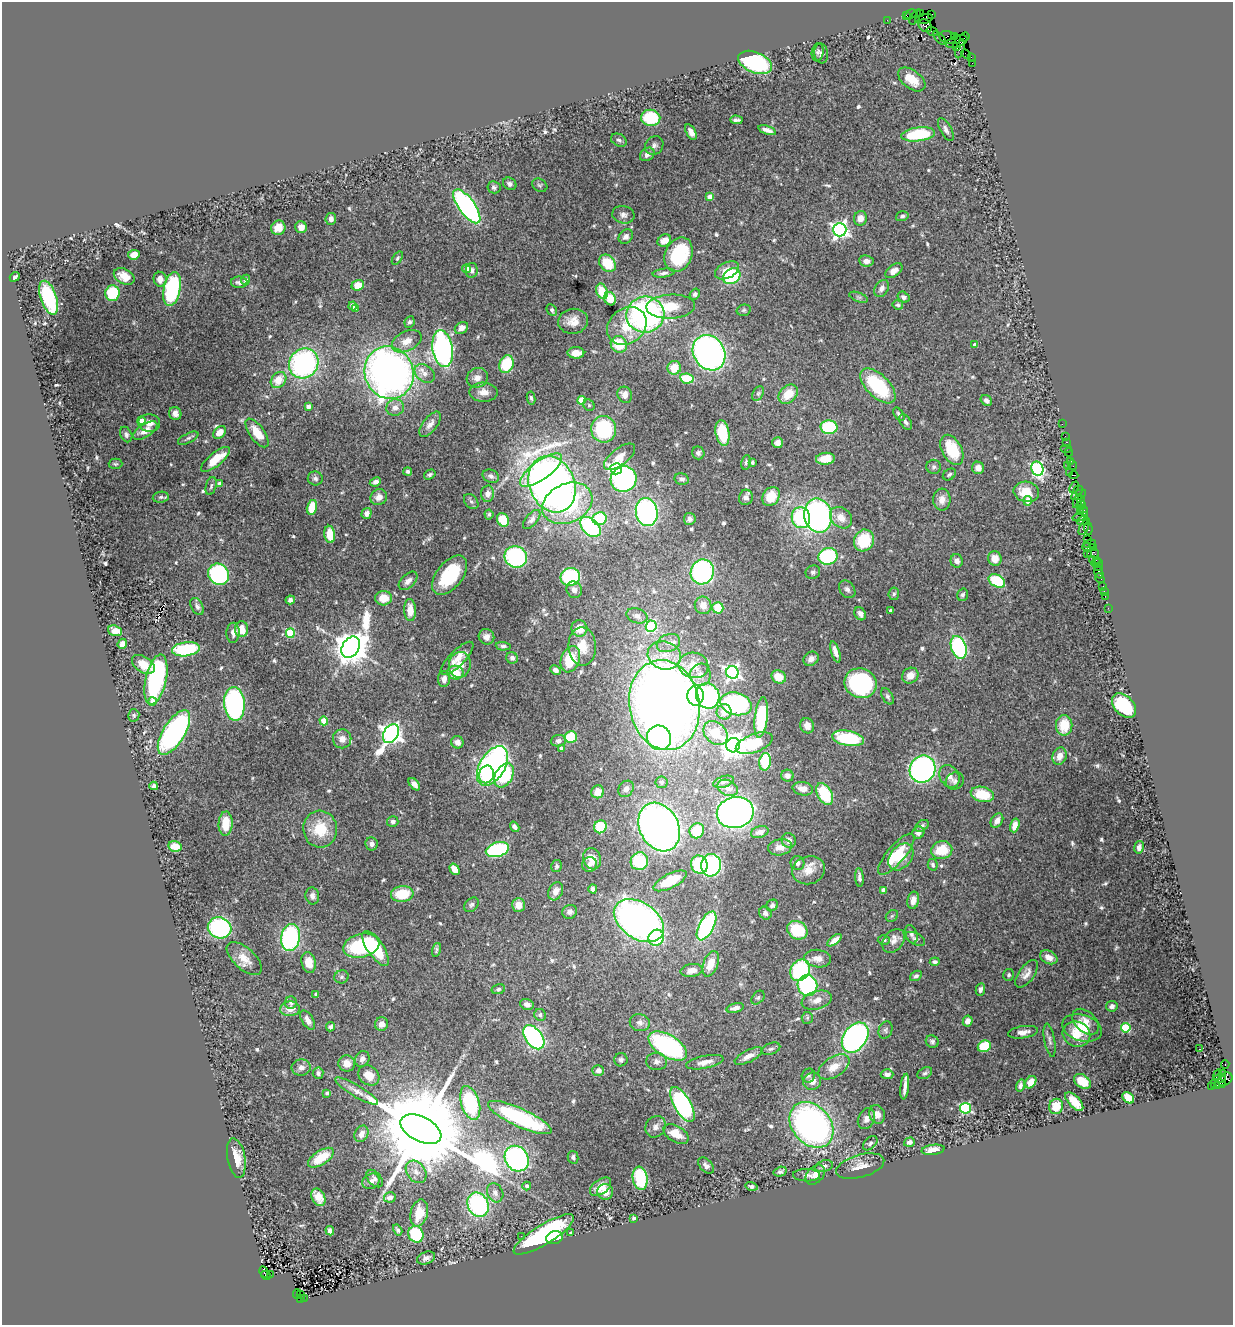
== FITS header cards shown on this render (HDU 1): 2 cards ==
NAXIS1  =                 1231
NAXIS2  =                 1323

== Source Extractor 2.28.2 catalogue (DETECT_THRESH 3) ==
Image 1231 x 1323 px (HDU 1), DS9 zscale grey, 1 PNG px = 1 image px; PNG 1235 x 1327 px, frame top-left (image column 1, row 1323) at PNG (2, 2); each listed source drawn as its Kron ellipse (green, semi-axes under 4 px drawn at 4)
Background 1.44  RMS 0.04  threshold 0.119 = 3 sigma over >= 5 px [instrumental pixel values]
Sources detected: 612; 1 with non-positive FLUX_AUTO (blend fragments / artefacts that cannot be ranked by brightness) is neither listed nor drawn; of the other 611, the 500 brightest by FLUX_AUTO listed and drawn (111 fainter detections omitted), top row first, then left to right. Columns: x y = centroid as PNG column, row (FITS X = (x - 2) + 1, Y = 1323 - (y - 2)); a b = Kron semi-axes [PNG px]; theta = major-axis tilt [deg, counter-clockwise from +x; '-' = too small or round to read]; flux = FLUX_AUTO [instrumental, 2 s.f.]
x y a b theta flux
921 13 2 2 - 13
911 14 6 3 31 69
931 14 3 2 - 28
906 15 3 3 - 60
915 17 8 4 60 120
924 19 9 5 11 430
887 20 2 2 - 27
925 26 7 5 -39 570
932 32 6 2 -17 71
948 37 8 6 -16 560
954 37 3 2 - 74
965 37 5 2 - 110
940 38 8 3 -49 240
957 42 11 5 17 830
956 47 4 3 - 210
960 49 10 4 74 280
818 52 9 6 80 7.6
821 53 10 7 -82 8.9
966 54 5 2 - 86
971 57 4 2 - 110
755 62 17 10 -23 280
972 63 2 2 - 22
912 79 16 9 -37 38
651 118 9 8 - 130
736 120 6 3 -2 7.3
946 129 13 5 -62 10
767 130 9 4 -19 16
691 132 8 4 -62 14
918 134 17 7 8 160
619 140 8 6 -27 7.5
654 145 10 8 47 12
647 154 8 6 37 13
510 184 7 6 - 8
540 185 8 6 -30 5
494 187 6 6 - 5.9
710 197 4 4 - 30
467 206 20 8 -54 660
623 215 11 8 -13 13
902 216 6 5 - 5.8
860 218 7 6 - 21
331 219 6 5 - 13
301 227 6 5 - 16
278 228 7 7 - 27
840 230 7 6 - 1000
626 236 8 6 45 11
664 240 7 5 32 24
134 255 6 4 7 29
679 255 18 13 66 170
397 258 7 4 55 4.9
866 261 7 5 -6 15
607 263 9 7 -47 86
467 269 4 4 - 33
472 270 7 6 - 11
727 270 13 8 27 33
894 271 10 5 38 24
664 273 11 4 7 9.3
124 276 11 7 -29 26
732 276 9 7 34 170
15 277 5 3 - 5.8
160 279 7 6 - 28
246 280 5 4 - 8.1
239 282 8 5 0 10
358 285 6 5 - 42
882 288 9 6 57 14
172 289 17 8 78 350
602 291 8 5 -67 69
112 293 8 7 - 130
695 294 6 5 - 5.9
859 297 10 4 -21 6.2
903 297 6 5 - 8.1
49 298 17 8 -71 190
610 299 7 6 - 38
898 305 5 4 - 5.6
353 306 4 4 - 33
671 307 24 12 3 71
355 308 4 3 - 26
552 310 6 4 -63 5.7
744 310 7 5 15 5
645 315 19 18 - 700
573 321 15 12 7 31
409 322 6 5 - 7
627 326 21 17 39 82
461 328 7 5 36 16
407 341 16 9 26 29
619 344 8 8 - 77
975 345 4 4 - 16
443 349 18 10 -81 620
576 353 8 6 -1 24
709 353 18 15 -58 940
304 363 16 14 52 500
506 364 9 7 71 120
674 368 7 6 - 48
389 373 27 24 -67 1500
425 373 11 8 -36 20
477 378 11 9 27 19
687 378 7 5 -10 90
278 380 9 7 48 48
878 386 22 11 -45 180
484 392 14 9 -2 24
758 394 8 5 63 6
788 394 11 8 45 50
625 395 8 7 - 18
531 398 6 4 -81 4.9
581 400 4 4 - 62
986 400 6 5 - 10
589 405 6 5 - 4.9
308 406 4 4 - 16
395 408 9 8 - 16
175 413 7 6 - 14
899 414 7 4 -55 7
141 421 4 4 - 22
906 422 8 5 -57 9.1
149 423 11 8 -4 21
430 424 15 7 52 17
1062 424 2 2 - 24
829 427 8 7 - 160
604 429 13 12 - 180
145 431 14 6 32 28
220 432 7 5 42 31
257 433 17 7 -54 57
722 433 13 7 -80 120
126 434 8 5 -64 7.9
1065 436 2 2 - 62
188 438 11 4 27 7
1066 442 3 2 - 85
777 443 5 5 - 14
1066 448 6 2 0 270
952 450 16 9 -62 95
1069 452 4 3 - 120
698 453 6 6 - 8.4
620 457 18 8 37 28
215 459 18 6 39 65
825 459 9 6 6 40
1070 461 3 3 - 110
746 462 7 4 79 5.5
752 462 4 3 - 4.9
115 464 7 5 -1 5
1067 465 3 2 - 85
1072 465 5 3 - 140
934 467 7 7 - 6.7
978 468 6 6 - 17
616 469 6 5 - 470
1037 469 7 6 - 380
541 470 25 9 36 260
408 472 4 4 - 6.2
1069 472 3 2 - 220
949 474 7 5 34 5.2
430 475 6 4 33 5.8
1073 475 5 3 - 230
491 476 8 6 -25 8.9
315 478 7 7 - 8.2
624 479 13 12 - 370
682 479 7 5 -13 9.1
375 482 6 4 26 10
219 484 4 3 - 8.8
552 484 29 22 -67 1700
211 486 9 5 75 5.7
1074 487 6 3 67 61
1078 490 5 3 - 110
1026 492 13 10 -12 52
488 494 8 6 86 21
1079 495 8 4 25 420
161 497 8 5 9 6.7
379 497 8 7 - 20
746 497 8 7 - 12
771 497 10 8 56 54
942 500 11 8 -89 21
1028 501 5 4 - 30
1077 501 7 3 71 250
1081 501 5 3 - 280
471 502 8 6 -48 6.8
567 503 26 19 25 230
1081 505 5 3 - 310
312 507 7 5 76 65
1080 511 3 2 - 100
1084 511 5 3 - 340
647 512 14 11 -78 510
367 513 5 5 - 17
489 514 5 4 - 4.8
818 515 17 13 -78 770
1080 517 8 3 17 700
801 518 10 9 - 210
841 518 12 9 -40 32
600 519 7 6 - 140
690 519 6 5 - 9.3
503 520 7 5 -62 73
532 520 11 5 50 9.5
1083 520 6 3 20 260
1086 522 3 3 - 130
590 527 12 8 -44 240
1084 527 8 3 63 270
1088 528 6 3 -83 280
330 534 9 5 -85 54
1088 539 2 2 - 94
864 540 11 9 63 110
1090 544 6 3 6 160
1086 547 4 2 - 170
1093 547 3 2 - 140
1087 553 3 2 - 250
1093 553 6 4 23 340
828 556 10 8 19 200
516 557 11 10 - 330
995 558 7 7 - 30
1093 559 3 2 - 120
1096 560 2 2 - 140
957 561 6 6 - 13
1097 563 6 3 14 88
1098 567 3 2 - 97
702 572 12 11 - 420
813 572 7 6 - 7.9
1099 572 7 3 -71 280
219 574 11 10 - 340
449 575 23 13 51 150
570 577 10 9 - 200
1100 578 5 3 - 66
408 581 11 6 44 15
997 581 9 6 -27 120
1103 587 3 3 - 130
847 589 10 7 -53 9.4
574 590 8 7 - 13
1104 591 2 2 - 25
894 594 6 5 - 5.3
963 595 6 5 - 6.7
1105 596 2 2 - 50
384 598 8 7 - 44
290 600 5 4 - 8.1
703 605 9 8 - 20
197 606 9 5 -61 9.2
718 608 6 5 - 57
1108 608 2 2 - 16
410 610 11 6 -88 38
890 611 3 3 - 8
860 614 7 5 -60 13
637 616 11 7 -19 13
651 626 6 5 - 250
579 628 8 8 - 38
241 629 8 6 -90 39
115 631 7 5 -19 23
233 633 10 6 88 15
290 633 5 4 - 140
486 637 8 7 - 16
668 643 12 8 21 20
122 644 5 4 - 17
503 646 7 4 -4 6.3
582 646 19 14 -89 54
351 647 11 8 57 6200
959 647 12 7 -71 340
186 649 14 7 8 190
835 652 11 4 -72 18
664 655 17 14 -16 53
457 658 22 7 45 32
512 658 6 5 - 9.2
570 659 13 9 69 79
811 659 8 6 36 16
143 664 13 7 -33 39
460 665 13 11 78 33
693 665 15 13 -12 49
555 670 5 4 - 10
732 672 6 6 - 750
455 673 8 7 - 53
700 675 11 10 - 22
910 676 9 7 38 25
779 677 7 6 - 38
156 679 25 10 77 400
444 679 8 6 84 18
860 683 16 14 -18 270
696 696 10 8 86 220
708 696 13 11 -67 360
887 696 9 5 -59 5.8
152 701 4 4 - 18
234 704 17 10 -85 690
736 704 16 11 -15 310
664 705 45 35 -80 3100
1124 706 14 9 -47 200
724 712 7 7 - 21
134 715 6 5 - 5
761 717 20 6 84 160
324 721 4 4 - 66
1064 725 10 8 90 63
807 726 8 6 -73 24
174 732 25 11 58 570
716 733 13 10 -44 59
391 734 10 7 58 1800
571 737 6 5 - 84
659 738 12 12 - 310
848 738 16 7 -11 190
342 739 9 9 - 23
558 741 7 6 - 11
457 742 6 6 - 17
754 743 19 9 21 91
733 745 7 7 - 2700
561 748 4 3 - 13
1059 756 9 7 71 22
765 762 9 6 80 110
492 766 22 12 59 720
922 769 14 12 61 740
486 774 9 7 71 60
504 775 13 8 60 240
787 776 6 6 - 11
949 776 12 9 -57 20
955 781 9 8 - 8.1
662 782 6 6 - 5.8
724 782 11 5 18 8.8
414 784 7 4 -49 11
154 786 4 4 - 6.2
728 788 11 7 -25 19
626 789 9 7 51 11
803 789 10 6 -10 23
598 792 6 6 - 27
825 794 12 7 -61 130
982 794 12 7 -13 84
735 813 18 15 12 1100
997 820 8 5 55 19
393 822 5 5 - 7.2
226 824 12 7 87 62
1015 825 7 4 73 23
922 826 7 5 37 7.7
515 827 6 4 -56 12
600 827 6 6 - 110
659 827 25 19 -63 1800
320 829 18 17 - 90
697 831 8 7 - 91
760 832 9 6 16 16
918 832 6 6 - 13
789 840 7 7 - 15
372 844 6 6 - 13
175 846 7 5 -13 38
780 847 12 8 10 22
1139 847 6 5 - 11
497 850 12 7 16 280
942 850 10 9 - 72
896 854 26 9 49 85
901 857 15 10 52 36
592 859 11 8 -71 33
639 861 9 8 - 130
797 863 7 6 - 9.4
590 864 7 7 - 10
699 864 9 8 - 180
711 865 11 10 - 380
933 865 6 5 - 8.2
556 866 6 5 - 5.5
455 869 6 4 -56 35
809 870 17 14 17 36
859 878 9 3 -85 9.6
670 881 18 7 27 120
593 889 4 4 - 8.4
883 890 4 3 - 13
556 891 9 7 63 23
402 894 11 8 6 78
312 896 8 7 - 11
913 900 9 5 79 19
471 905 8 6 47 7.2
518 905 7 6 - 27
772 905 6 5 - 6.3
570 912 7 6 - 12
765 913 7 6 - 10
892 916 7 5 44 5.3
639 921 27 18 -34 1300
707 926 16 7 62 350
220 928 12 10 -20 330
797 930 11 9 -32 110
911 934 9 5 -71 8.5
290 938 14 9 78 370
656 938 8 7 - 91
915 939 10 5 -26 7.8
835 940 8 4 37 23
884 940 6 4 3 6.5
893 941 13 9 49 20
361 946 18 11 14 210
376 948 20 8 -56 120
436 950 7 4 75 5.4
1049 957 9 6 -27 20
244 958 22 10 -42 36
818 959 13 8 -8 22
309 962 10 7 -76 35
935 962 5 4 - 7.4
711 964 13 7 69 46
692 970 11 6 9 24
800 970 11 9 56 280
1027 974 16 7 55 18
1009 975 6 5 - 5
916 976 6 4 33 5.8
342 977 7 6 - 6.3
807 985 10 10 - 280
498 989 7 5 13 6.2
980 989 6 4 80 8.3
316 994 4 3 - 4.8
758 998 8 5 48 5.1
817 1000 15 9 15 24
291 1003 6 6 - 6.5
527 1004 7 5 -21 11
1112 1006 6 5 - 10
735 1008 9 4 14 17
290 1009 10 7 3 25
540 1015 6 5 - 8.8
807 1018 6 5 - 5.6
308 1020 11 5 -59 18
968 1021 5 4 - 16
1085 1022 16 10 -42 26
640 1023 10 8 -13 13
381 1024 7 6 - 21
331 1027 5 4 - 6.9
1082 1028 20 13 -16 69
1126 1028 4 4 - 150
886 1030 9 6 72 7.2
1023 1032 15 6 9 18
1076 1034 14 12 -20 44
534 1037 13 8 -53 460
855 1037 16 11 55 700
1050 1040 17 5 -79 9.4
932 1042 6 6 - 6.8
668 1046 21 11 -31 440
984 1046 7 5 27 100
771 1049 9 5 19 7.3
1200 1049 3 2 - 100
749 1056 15 6 27 21
362 1059 8 7 - 11
621 1060 7 6 - 7.9
657 1062 10 8 -6 12
705 1062 19 6 12 24
347 1063 8 8 - 22
1225 1064 4 3 - 490
834 1067 17 10 33 40
301 1068 9 8 - 13
598 1070 6 5 - 14
318 1073 5 5 - 8.6
925 1073 8 5 28 6
887 1074 6 5 - 13
1223 1074 3 3 - 550
369 1075 11 9 -38 33
1218 1075 5 3 - 190
808 1076 7 6 - 6.3
1220 1079 6 3 3 460
1225 1079 8 6 38 430
812 1081 9 8 - 24
1082 1081 9 6 -34 51
1031 1082 7 5 54 32
1220 1083 5 3 - 500
1215 1084 5 4 - 180
1020 1085 6 4 72 9.6
1212 1086 4 2 - 100
905 1087 13 3 84 19
356 1091 24 6 -30 23
327 1093 4 3 - 6.2
1128 1098 7 5 -43 56
1074 1102 12 5 -47 40
470 1103 17 9 -73 220
682 1104 19 8 -60 430
1056 1106 8 7 - 39
965 1108 5 5 - 280
877 1114 9 7 -69 22
520 1117 35 9 -24 290
866 1119 11 8 65 17
812 1125 25 19 -49 940
656 1127 11 9 55 15
421 1129 22 12 -27 83000
361 1134 8 6 64 19
676 1134 14 8 -30 48
909 1142 5 4 - 12
870 1143 8 5 45 6.9
933 1150 11 5 7 27
573 1157 6 5 - 7
236 1158 20 9 -80 49
321 1158 14 7 33 69
517 1159 13 11 -56 600
706 1166 9 6 -46 12
824 1166 9 5 17 12
860 1166 25 11 16 33
416 1172 12 9 -52 23
780 1172 6 5 - 6.6
807 1175 13 6 -1 12
815 1175 11 8 48 22
640 1178 11 7 -81 150
375 1179 10 6 -49 10
371 1181 9 7 28 13
527 1186 4 4 - 9.8
751 1186 6 4 -15 7.3
600 1187 12 7 36 37
605 1192 8 7 - 26
495 1193 10 8 -64 13
318 1197 9 6 -65 27
390 1197 6 5 - 13
478 1205 12 10 -65 350
419 1213 14 8 76 68
634 1218 4 3 - 5.3
398 1230 6 3 -59 5.6
330 1231 5 4 - 13
571 1233 3 3 - 5.7
416 1234 8 7 - 140
544 1234 35 9 31 340
521 1236 2 2 - 6.4
554 1238 8 6 16 43
426 1258 9 6 21 11
264 1272 6 3 -62 540
266 1275 5 3 - 210
270 1275 3 3 - 220
297 1294 4 3 - 160
300 1294 3 3 - 140
304 1298 2 2 - 150
300 1299 3 3 - 230
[111 fainter detections neither listed nor drawn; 1 non-positive-flux detection neither listed nor drawn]